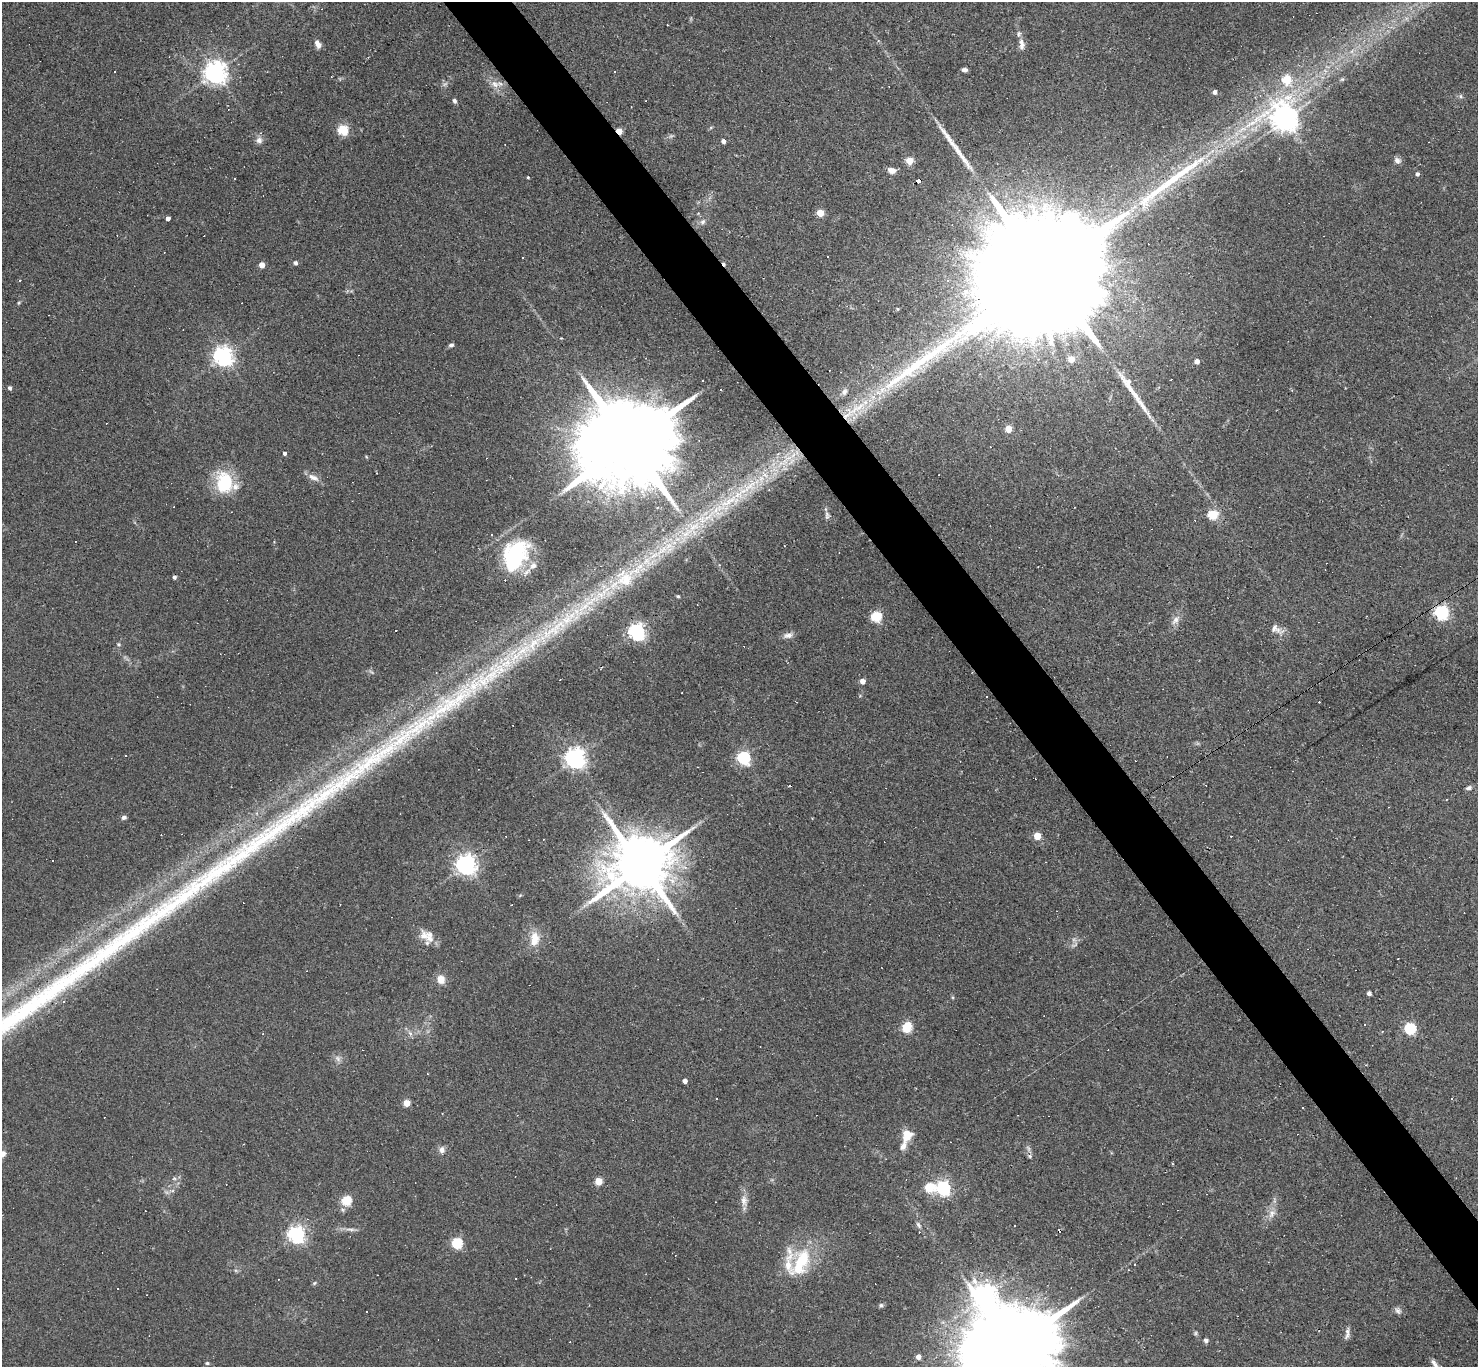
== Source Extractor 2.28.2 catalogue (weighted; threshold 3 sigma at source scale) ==
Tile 6 of 4 x 4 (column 2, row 2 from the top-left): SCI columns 1477-2952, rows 2880-4244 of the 5905 x 5900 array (HDU 1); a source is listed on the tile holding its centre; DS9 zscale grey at full resolution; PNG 1480 x 1369 px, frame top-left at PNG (2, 2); no overlay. Shown black and unused: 4% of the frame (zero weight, under 2 of 3 exposures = <1% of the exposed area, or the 3 px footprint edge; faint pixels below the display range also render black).
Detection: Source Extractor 2.28.2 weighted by HDU 2 'WHT'; one run over the whole footprint, this tile lists its part. Background 0.0638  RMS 0.0062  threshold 0.0278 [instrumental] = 3 sigma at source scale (4.5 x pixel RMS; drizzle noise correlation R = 1.50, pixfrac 1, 0.05/0.05 arcsec/px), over >= 5 px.
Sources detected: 181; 5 too faint to see at this stretch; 1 inside a brighter object's white glare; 49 cosmic-ray / hot-pixel residue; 2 long thin detections or spike segments (spike, bleed or trail) — not listed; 13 inside a brighter listed object's ellipse — not listed separately; the other 111 listed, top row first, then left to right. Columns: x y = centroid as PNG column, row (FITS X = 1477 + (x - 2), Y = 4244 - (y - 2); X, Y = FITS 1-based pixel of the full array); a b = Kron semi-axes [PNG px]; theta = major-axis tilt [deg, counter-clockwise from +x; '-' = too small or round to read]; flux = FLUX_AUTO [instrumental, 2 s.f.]
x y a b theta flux
318 44 11 6 -63 3.5
1022 45 17 7 -85 3.9
965 70 5 4 - 2
115 72 3 2 - 0.53
215 72 7 7 - 540
331 77 3 2 - 0.54
1342 79 6 5 - 1.1
1287 80 6 5 - 32
495 84 14 9 -28 5.2
1214 92 4 4 - 2.6
1461 96 6 4 -64 1.1
454 101 6 5 - 1.5
1285 119 11 10 - 720
343 129 5 5 - 52
619 131 5 4 - 13
259 140 9 9 - 3.1
723 141 4 4 - 2.9
1397 160 9 8 - 2.4
909 161 5 5 - 18
892 170 9 6 -9 4.5
1417 174 4 4 - 1.8
528 177 3 3 - 0.61
918 181 5 4 - 25
820 213 5 4 - 19
168 218 4 4 - 3.2
703 222 9 7 45 2.3
522 258 3 3 - 1.1
295 263 5 4 - 1.8
262 265 4 4 - 7.8
1044 272 105 22 33 74000
19 303 5 4 - 0.72
451 345 6 4 18 1.3
223 356 7 6 - 350
1071 359 5 5 - 8
1197 361 4 4 - 3.7
1128 384 45 10 -55 16
10 388 4 4 - 1.7
721 390 3 2 - 0.9
844 392 10 8 62 3.2
1008 429 5 5 - 13
628 443 33 19 32 19000
284 453 4 4 - 1.6
313 477 17 7 -25 4
224 483 20 16 -87 38
746 488 70 16 35 58
1075 507 3 2 - 0.39
1213 514 5 5 - 39
827 515 11 6 -85 2.1
515 555 36 25 60 53
636 570 42 14 29 33
174 577 4 3 - 1.7
678 596 4 3 - 0.81
1441 612 6 6 - 150
876 616 5 5 - 54
1175 620 16 8 54 4.2
1276 629 21 10 -26 4.9
396 631 3 2 - 0.83
637 631 6 6 - 230
788 635 14 7 13 3.3
119 644 6 4 -21 0.92
862 681 4 4 - 5.4
986 697 3 3 - 3.5
513 725 3 2 - 1.2
126 756 3 3 - 2.3
575 758 7 7 - 410
744 758 6 5 - 130
1469 788 8 5 18 1.7
124 817 5 5 - 2.1
1037 836 5 5 - 17
466 865 7 7 - 410
640 865 18 14 30 6000
429 937 18 10 -78 6.4
534 939 20 12 82 10
441 979 9 8 - 6.5
1369 993 4 4 - 2.4
63 1002 4 4 - 1.4
1364 1024 3 3 - 1.6
907 1027 7 5 68 43
1410 1028 5 5 - 68
338 1058 11 6 -46 2.5
685 1081 4 4 - 2.9
406 1103 5 4 - 14
1303 1107 3 2 - 0.74
907 1135 14 11 68 9.5
442 1150 9 7 84 3.2
2 1154 10 8 55 3.2
1030 1156 7 5 -22 1.2
174 1178 6 5 - 1.2
598 1181 5 5 - 18
929 1187 6 5 - 35
943 1188 6 6 - 170
346 1201 5 5 - 42
744 1201 17 9 -89 4.9
1272 1213 13 9 65 4.9
918 1225 10 5 -53 1.6
1015 1226 2 2 - 0.5
351 1229 16 4 -6 2.6
297 1234 6 6 - 260
457 1243 5 5 - 58
802 1261 32 23 81 31
314 1283 6 5 - 0.91
985 1295 12 10 -74 480
881 1305 6 5 - 1.3
1398 1310 10 6 -66 2
1196 1333 6 4 89 0.93
1347 1333 16 6 80 2.8
1206 1340 6 5 - 1.5
1013 1347 34 18 37 17000
918 1357 4 4 - 4
207 1363 5 5 - 0.94
1434 1363 11 6 -54 2.4
Overlapping masked pixels (flux is a lower limit): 5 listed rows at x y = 619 131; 918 181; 1044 272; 1441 612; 640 865
Isophote crosses this tile's border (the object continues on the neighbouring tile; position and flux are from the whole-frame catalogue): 2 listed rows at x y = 2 1154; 1013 1347